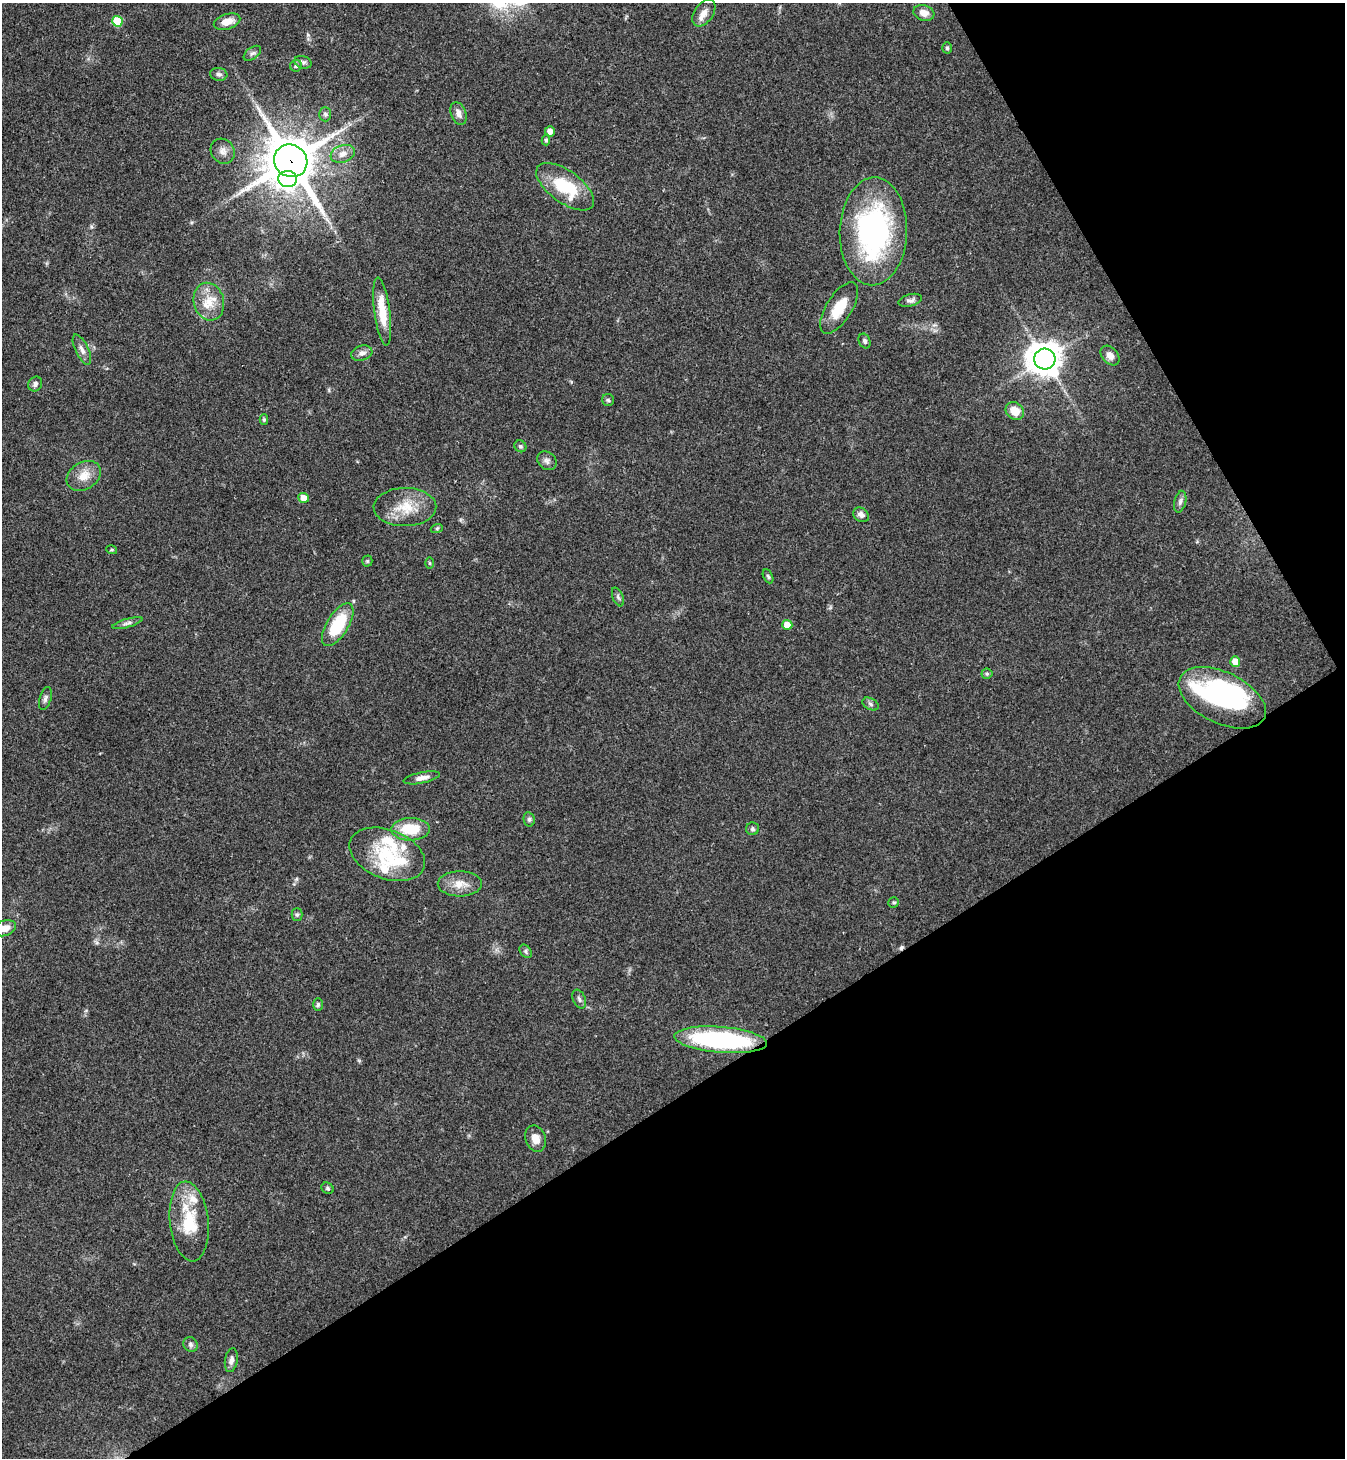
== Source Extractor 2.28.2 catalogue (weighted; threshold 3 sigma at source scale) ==
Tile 12 of 4 x 4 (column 4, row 3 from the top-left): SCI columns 4324-5666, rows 1459-2914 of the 5825 x 5833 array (HDU 1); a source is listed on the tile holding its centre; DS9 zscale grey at full resolution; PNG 1347 x 1460 px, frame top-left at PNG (2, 3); each listed source drawn as its Kron ellipse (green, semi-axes under 4 px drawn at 4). Shown black and unused: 32% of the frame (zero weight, under 3 of 4 exposures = <1% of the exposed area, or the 3 px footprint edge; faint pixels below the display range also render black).
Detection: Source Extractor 2.28.2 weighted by HDU 2 'WHT'; one run over the whole footprint, this tile lists its part. Background 0.062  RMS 0.0053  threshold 0.024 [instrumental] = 3 sigma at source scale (4.5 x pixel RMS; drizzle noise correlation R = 1.50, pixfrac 1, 0.05/0.05 arcsec/px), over >= 5 px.
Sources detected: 80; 3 inside a brighter object's white glare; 1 cosmic-ray / hot-pixel residue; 1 long thin detection or spike segment (spike, bleed or trail) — neither listed nor drawn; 4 inside a brighter listed object's ellipse — not listed separately; the other 71 listed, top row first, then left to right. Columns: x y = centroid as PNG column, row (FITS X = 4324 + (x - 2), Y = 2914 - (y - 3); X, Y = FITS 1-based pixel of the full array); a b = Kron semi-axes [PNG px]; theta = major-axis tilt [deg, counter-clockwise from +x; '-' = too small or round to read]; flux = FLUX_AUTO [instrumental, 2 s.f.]
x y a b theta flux
704 13 15 9 54 4.5
924 13 11 7 -16 3.8
117 21 5 5 - 18
227 22 14 7 17 6.1
947 48 5 4 - 0.89
252 53 10 5 37 1.6
303 62 9 6 -18 1.5
296 66 6 5 - 1.5
219 74 8 6 -5 1.6
325 114 7 6 - 1.2
459 114 12 7 -69 3.3
550 131 5 5 - 3.4
546 140 5 4 - 0.83
223 151 13 11 -54 3.5
343 154 12 8 19 4.1
291 161 17 16 - 2300
287 179 9 8 - 230
565 187 34 16 -36 28
873 231 54 33 88 110
910 300 12 6 15 2
209 302 19 15 -75 10
839 308 29 13 58 14
382 311 34 8 -83 13
865 341 7 5 -66 1.3
82 350 16 6 -64 3
362 353 11 7 17 2.8
1110 355 11 8 -48 3.6
1045 359 10 10 - 910
35 384 8 6 59 1.6
608 400 6 6 - 0.98
1015 411 10 8 -42 7.7
264 420 5 4 - 0.73
520 446 6 5 - 1.1
547 461 10 8 -42 2.2
84 476 18 13 32 7.6
303 498 5 5 - 5.7
1180 502 11 6 76 1.8
405 507 31 19 1 15
861 515 8 6 -33 2.4
437 528 6 4 19 0.73
112 550 5 3 - 0.56
367 561 5 5 - 0.74
429 563 6 4 -89 0.64
768 576 7 4 -63 0.99
618 597 10 5 -68 1.3
127 623 15 4 16 1.8
338 625 24 10 58 27
787 625 5 5 - 7.4
1235 662 5 5 - 6.3
987 674 5 5 - 0.79
1222 698 47 25 -26 94
45 699 12 6 73 1.7
870 704 9 5 -29 1.4
422 778 18 5 11 3.4
529 819 7 5 -77 1.2
411 829 19 11 1 18
752 829 6 6 - 1.2
387 854 39 24 -21 31
460 884 22 12 0 7.6
894 902 5 5 - 0.89
297 915 6 5 - 1.1
5 928 11 7 18 5.5
526 951 7 5 -52 1.1
579 999 10 6 -66 1.6
318 1005 6 5 - 1.1
721 1040 46 13 -5 90
535 1139 13 10 -69 5
327 1188 6 5 - 1
189 1221 40 19 -84 25
190 1344 8 7 - 1.5
231 1360 12 6 80 2.3
Overlapping masked pixels (flux is a lower limit): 1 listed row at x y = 291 161
Isophote crosses this tile's border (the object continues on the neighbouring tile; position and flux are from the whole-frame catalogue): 1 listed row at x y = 5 928